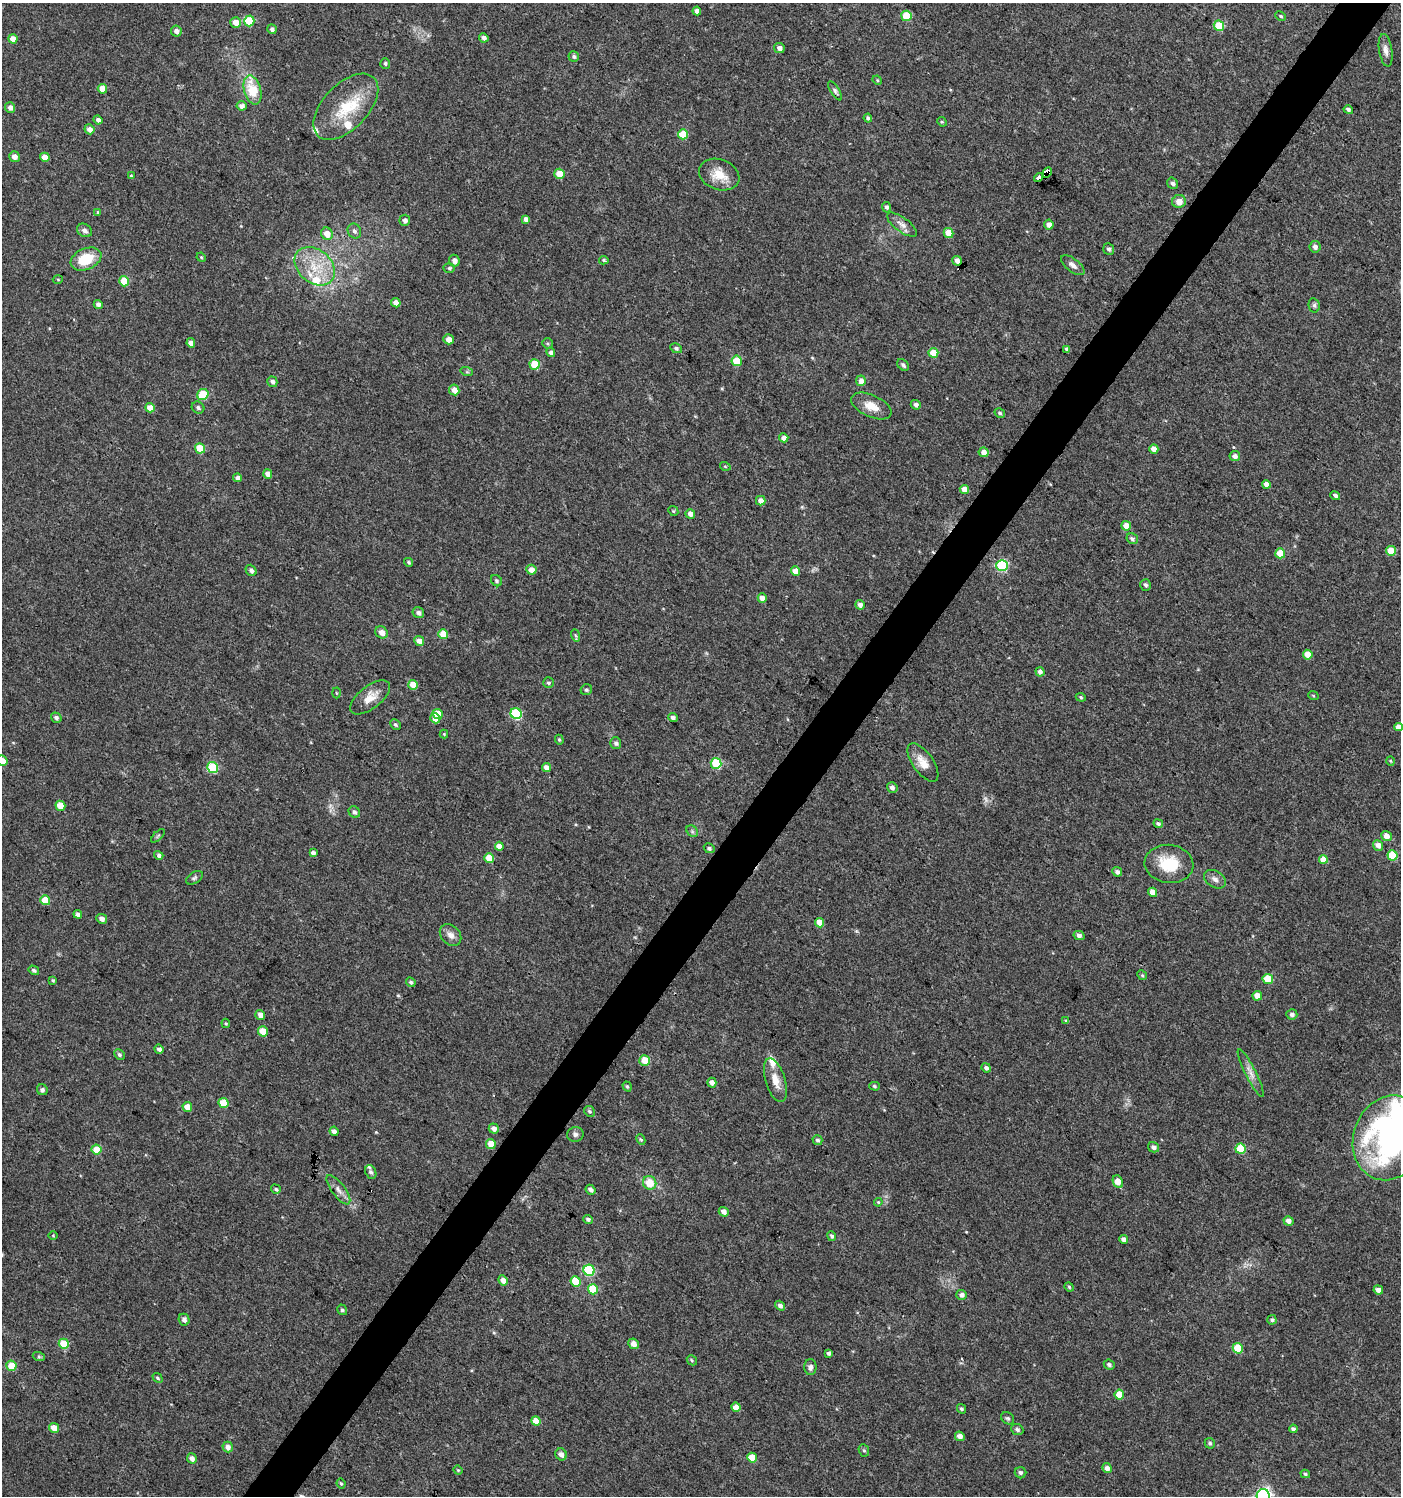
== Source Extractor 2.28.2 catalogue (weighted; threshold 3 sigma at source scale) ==
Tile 10 of 4 x 4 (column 2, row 3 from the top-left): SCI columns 1644-3042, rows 1496-2989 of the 6018 x 5985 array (HDU 1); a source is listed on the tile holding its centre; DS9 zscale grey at full resolution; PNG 1403 x 1498 px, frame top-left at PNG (2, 3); each listed source drawn as its Kron ellipse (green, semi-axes under 4 px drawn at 4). Shown black and unused: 4% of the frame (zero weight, under 3 of 4 exposures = <1% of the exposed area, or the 3 px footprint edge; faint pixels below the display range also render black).
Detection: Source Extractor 2.28.2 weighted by HDU 2 'WHT'; one run over the whole footprint, this tile lists its part. Background 0.0233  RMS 0.004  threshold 0.018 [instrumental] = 3 sigma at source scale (4.5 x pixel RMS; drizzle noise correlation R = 1.50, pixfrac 1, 0.0396/0.0396 arcsec/px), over >= 5 px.
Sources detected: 264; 2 inside a brighter object's white glare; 3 cosmic-ray / hot-pixel residue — neither listed nor drawn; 6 inside a brighter listed object's ellipse — not listed separately; the other 253 listed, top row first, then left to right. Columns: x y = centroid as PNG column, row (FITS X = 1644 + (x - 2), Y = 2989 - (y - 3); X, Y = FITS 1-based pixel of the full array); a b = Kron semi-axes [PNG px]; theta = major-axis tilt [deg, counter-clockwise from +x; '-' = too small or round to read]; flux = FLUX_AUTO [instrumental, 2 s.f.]
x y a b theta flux
697 11 4 4 - 2.1
906 16 5 5 - 15
1281 16 5 4 - 0.57
249 21 5 5 - 17
236 23 5 5 - 5.2
1219 26 5 5 - 11
272 29 5 4 - 1.2
176 31 5 5 - 1.6
484 38 5 4 - 1.4
13 39 4 4 - 3.8
779 48 5 5 - 1.8
1386 50 16 6 -81 2.3
574 57 5 5 - 0.87
385 63 5 5 - 0.69
877 80 5 4 - 0.41
102 89 5 4 - 4.6
253 90 15 8 -74 12
835 91 11 4 -58 0.96
242 106 5 4 - 1.6
346 107 40 22 46 18
10 108 5 5 - 1.8
1348 110 5 4 - 0.87
868 118 4 4 - 0.8
98 120 4 4 - 1.4
942 122 5 4 - 0.46
89 129 5 5 - 2
683 134 5 5 - 11
14 157 5 5 - 2.2
45 157 5 4 - 4.4
1047 172 5 3 - 34
559 174 5 5 - 7.5
719 175 21 15 -20 7.2
131 176 3 3 - 0.49
1039 177 5 3 - 37
1173 183 6 5 - 1.2
1179 201 7 6 - 2.9
887 207 5 4 - 1
98 212 4 3 - 0.46
526 219 4 4 - 2
405 220 5 5 - 1.3
902 225 18 7 -36 2.5
1049 225 5 5 - 2.3
85 230 8 6 -31 1.4
354 231 8 6 -59 1.2
948 233 5 4 - 6.8
327 234 6 5 - 3.9
1315 247 6 5 - 1.7
1109 249 6 5 - 0.96
201 257 5 4 - 0.42
86 259 16 10 23 12
604 260 5 4 - 0.61
454 261 6 5 - 2.1
957 261 5 4 - 2.3
1073 265 14 6 -38 2
315 266 22 16 -40 12
449 268 5 5 - 0.65
58 279 5 3 - 0.37
124 281 5 5 - 11
396 303 5 4 - 3.2
98 305 5 4 - 1.3
1314 305 7 5 -77 0.88
449 339 5 5 - 3.4
191 343 4 4 - 2.5
548 343 6 5 - 0.59
676 348 6 4 -29 0.92
1067 349 3 3 - 0.77
551 352 5 4 - 1.5
933 353 5 5 - 9.3
737 361 5 5 - 13
535 364 5 5 - 13
903 365 7 5 -48 1.1
467 372 6 4 -18 0.47
861 381 5 4 - 2.7
272 382 5 4 - 1.4
454 390 5 5 - 3.3
203 394 6 5 - 16
916 405 5 4 - 1.3
871 406 22 11 -25 5.6
150 408 5 4 - 4
198 408 6 5 - 1.1
1000 413 5 4 - 0.66
784 438 4 4 - 2.9
200 448 5 5 - 9.6
1154 449 5 4 - 2.5
984 452 5 4 - 3
1235 456 5 5 - 1.5
725 466 5 3 - 0.37
268 474 5 4 - 2.9
238 478 4 4 - 2
1266 484 4 4 - 2.3
964 489 5 4 - 4.2
1335 495 5 4 - 0.93
761 501 5 4 - 2.8
673 511 5 4 - 0.54
690 514 5 4 - 2.2
1126 526 5 4 - 3.5
1132 539 6 5 - 0.91
1391 551 5 5 - 7.7
1280 553 5 5 - 8
409 562 4 3 - 0.58
1002 565 5 5 - 33
251 570 6 5 - 1.3
531 570 5 5 - 3.2
795 571 5 4 - 4.6
496 581 6 5 - 0.75
1146 585 6 5 - 0.94
762 598 5 4 - 3.2
860 605 5 4 - 1.6
418 613 6 5 - 1.4
381 632 6 5 - 2.6
443 634 5 4 - 6.1
575 635 6 4 -70 0.57
419 641 5 4 - 2.7
1308 655 5 4 - 6
1040 672 5 4 - 1.4
548 683 5 5 - 0.68
413 685 5 4 - 6.3
586 690 6 5 - 0.74
336 693 5 3 - 0.38
1313 695 5 3 - 0.39
370 697 24 11 38 5.1
1081 697 5 4 - 0.51
437 714 5 5 - 7.8
516 714 6 5 - 28
56 718 5 5 - 1
435 718 5 4 - 4.5
673 718 5 4 - 1.3
395 724 6 4 -45 0.77
1398 727 4 4 - 1.9
444 734 4 4 - 0.36
559 740 5 4 - 0.5
616 743 6 5 - 0.96
2 761 5 5 - 3.6
1390 761 5 3 - 0.38
716 763 5 5 - 22
923 763 22 10 -55 5
213 767 5 5 - 25
546 768 5 4 - 2.4
892 787 5 5 - 1.4
60 806 5 5 - 7.9
354 812 6 5 - 1.1
1158 824 5 4 - 0.82
692 831 6 5 - 0.83
158 836 8 3 45 0.55
1386 836 5 5 - 2.6
1378 845 5 5 - 2
499 846 4 4 - 3.8
709 848 5 4 - 0.77
313 853 4 4 - 1.6
159 855 5 4 - 0.99
1393 855 5 5 - 13
489 858 5 5 - 8.5
1323 859 4 4 - 4.8
1169 864 24 19 -6 13
1117 872 5 4 - 1.2
194 878 9 5 33 0.85
1215 879 12 8 -32 2
1152 892 5 4 - 3.4
45 900 5 5 - 8.9
78 914 4 4 - 1.4
102 919 5 4 - 1.8
819 923 4 4 - 4.1
451 935 12 9 -45 2.4
1079 935 5 4 - 1.4
34 970 5 4 - 0.89
1142 975 5 4 - 0.5
1268 979 5 5 - 11
53 980 4 3 - 0.52
411 982 5 4 - 0.75
1257 996 5 4 - 4
1292 1014 5 5 - 1.3
260 1015 5 4 - 2.5
1066 1021 4 4 - 0.43
226 1023 4 3 - 0.42
263 1031 5 4 - 6.9
159 1049 5 4 - 1.2
119 1055 6 4 -45 0.82
645 1060 5 5 - 6
986 1068 5 4 - 1.2
1251 1073 26 5 -63 2.9
775 1080 23 10 -73 5
712 1083 5 4 - 1.9
627 1086 5 4 - 0.63
874 1086 5 4 - 0.62
42 1090 6 5 - 1.1
223 1103 5 4 - 8
187 1107 5 4 - 4.3
589 1111 6 5 - 0.74
494 1128 5 5 - 2.2
334 1131 5 4 - 1.5
575 1134 8 7 - 1.3
1390 1138 43 36 69 120
641 1139 5 4 - 0.56
817 1140 5 5 - 0.88
491 1144 5 4 - 5
1153 1147 6 5 - 1.4
96 1149 5 5 - 6.9
1240 1149 5 5 - 14
371 1172 7 5 -67 0.97
1118 1182 7 4 -66 4.3
650 1183 7 6 - 7.2
276 1189 5 4 - 0.7
338 1190 17 6 -53 2.6
590 1190 5 4 - 1.3
878 1202 4 4 - 0.41
724 1212 5 4 - 2
588 1219 5 4 - 0.9
1288 1221 5 4 - 2
53 1235 5 3 - 0.31
832 1236 5 4 - 0.84
1124 1239 4 4 - 1.6
589 1270 6 5 - 26
503 1280 5 4 - 2
576 1281 5 5 - 9
1069 1287 5 4 - 0.52
593 1289 5 5 - 13
1378 1290 5 4 - 2
962 1295 5 5 - 1.6
780 1306 5 4 - 1.2
342 1310 5 5 - 0.73
184 1320 6 5 - 1.4
1272 1320 5 4 - 0.78
64 1344 5 5 - 12
634 1344 5 5 - 2.3
1238 1348 5 5 - 13
829 1353 4 3 - 0.86
39 1357 6 4 -19 0.63
692 1360 5 4 - 0.53
1109 1365 5 5 - 1
11 1366 5 5 - 8.6
810 1367 8 6 -89 1.3
157 1378 5 4 - 0.6
1119 1395 5 4 - 6.4
736 1407 5 4 - 3.2
962 1409 5 4 - 0.69
1008 1418 7 5 -40 0.75
536 1421 5 4 - 4.2
54 1428 5 4 - 4.3
1293 1429 4 4 - 0.91
1017 1430 6 5 - 1.2
960 1436 5 4 - 2.1
1210 1443 5 5 - 0.87
228 1447 5 5 - 2.4
864 1450 6 5 - 0.67
561 1454 6 5 - 1.9
192 1458 5 4 - 1.9
752 1458 5 5 - 6.8
1107 1468 5 4 - 1.9
458 1470 4 4 - 0.4
1021 1473 6 5 - 0.99
1305 1474 5 4 - 0.74
341 1483 5 3 - 0.59
1263 1496 6 6 - 110
Overlapping masked pixels (flux is a lower limit): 1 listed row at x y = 1047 172
Isophote crosses this tile's border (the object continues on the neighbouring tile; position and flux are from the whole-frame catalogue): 4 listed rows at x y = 1398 727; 2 761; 1390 1138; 1263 1496